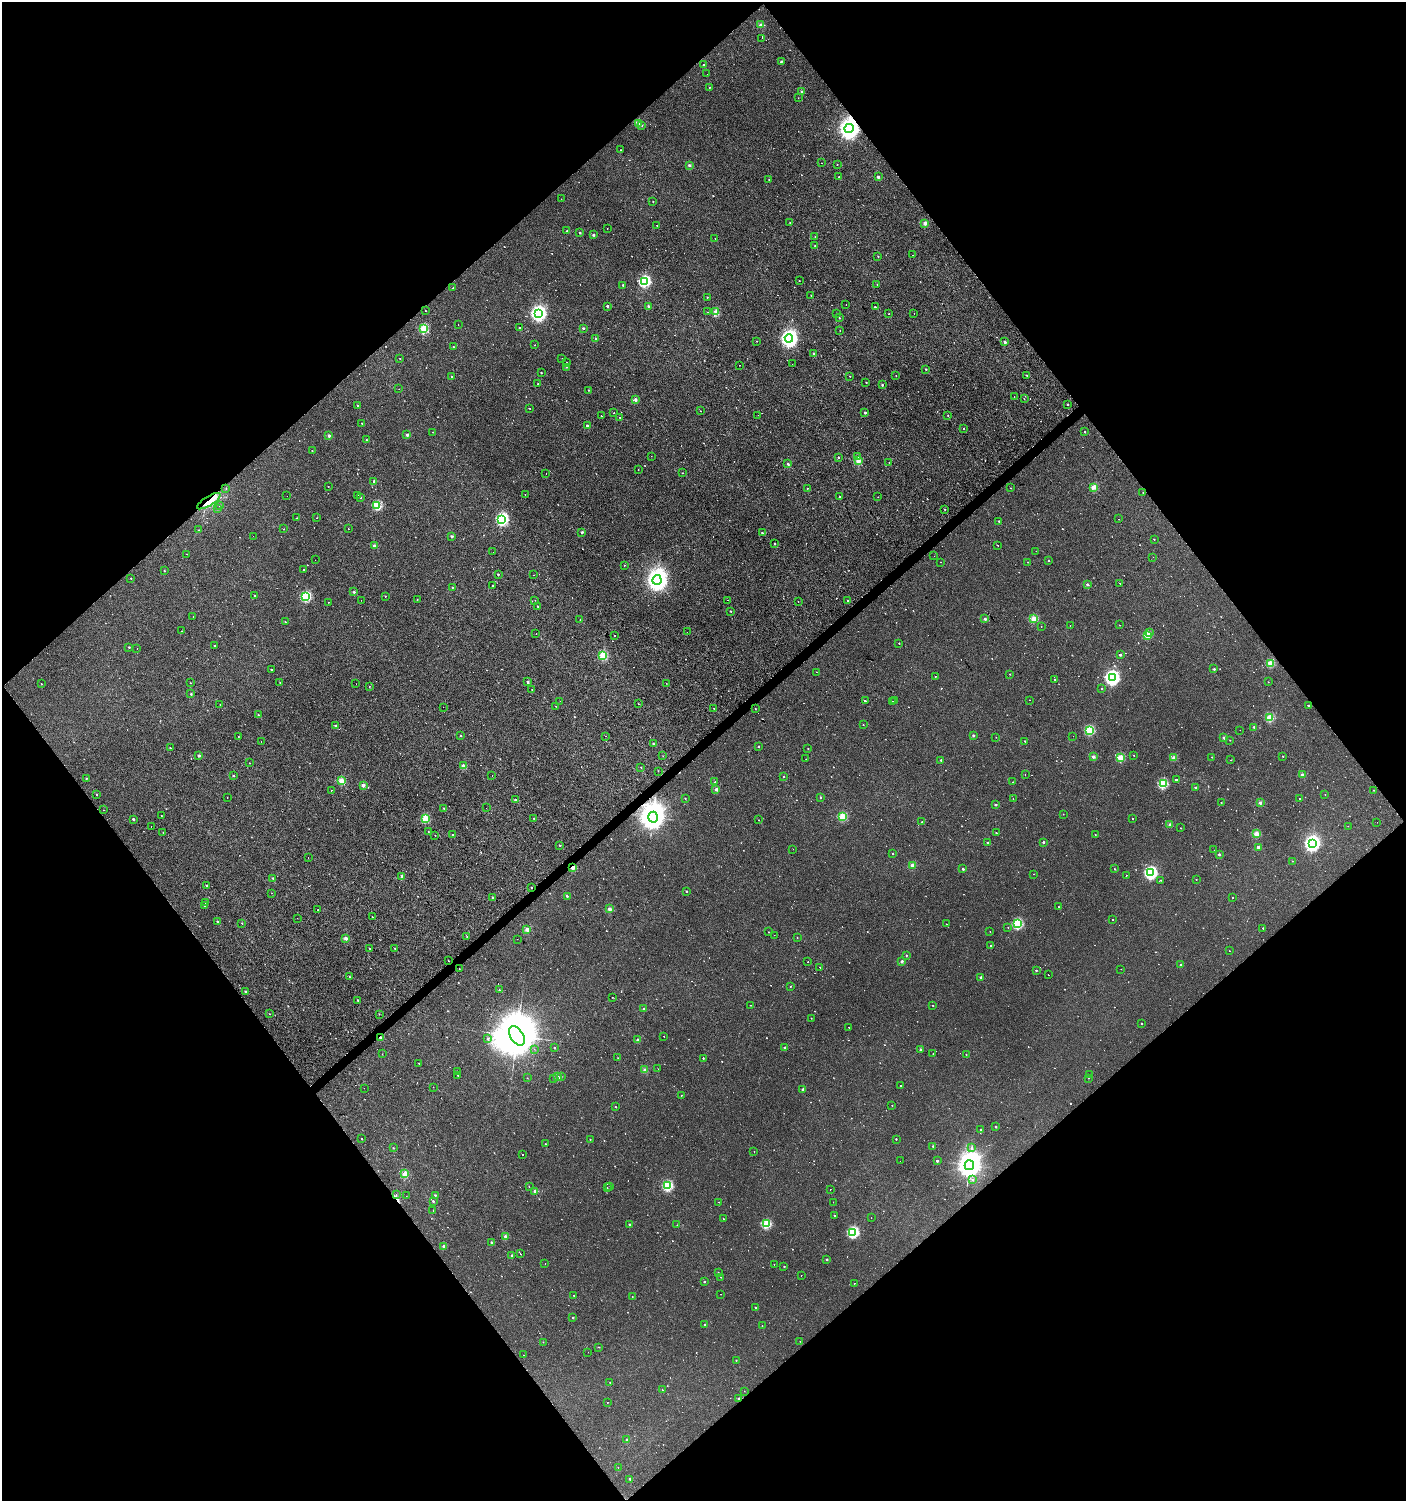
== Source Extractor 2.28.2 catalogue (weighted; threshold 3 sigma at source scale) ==
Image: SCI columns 201-5813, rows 1-5994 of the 5950 x 5995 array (HDU 1 of 3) = the unmasked area's bounding box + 8 px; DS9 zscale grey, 4 x 4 block average (1 PNG px = mean of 4 x 4 image px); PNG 1408 x 1503 px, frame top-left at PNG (2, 2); each listed source drawn as its Kron ellipse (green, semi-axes under 4 px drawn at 4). Shown black and unused: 50% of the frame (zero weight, under 2 of 3 exposures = <1% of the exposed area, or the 3 px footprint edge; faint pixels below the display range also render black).
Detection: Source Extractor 2.28.2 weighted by HDU 2 'WHT'. Background 0.0013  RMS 0.0039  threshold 0.0174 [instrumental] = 3 sigma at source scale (4.5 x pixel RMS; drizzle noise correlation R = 1.50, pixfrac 1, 0.0396/0.0396 arcsec/px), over >= 5 px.
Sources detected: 1019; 22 too faint to see at this stretch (4 x 4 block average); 140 cosmic-ray / hot-pixel residue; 1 long thin detection or spike segment (spike, bleed or trail) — neither listed nor drawn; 4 coinciding with a brighter row at this scale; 2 inside a brighter listed object's ellipse — not listed separately; of the other 850, all 500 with FLUX_AUTO >= 0.809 (the completeness limit of this list) listed and drawn (350 fainter detections not listed), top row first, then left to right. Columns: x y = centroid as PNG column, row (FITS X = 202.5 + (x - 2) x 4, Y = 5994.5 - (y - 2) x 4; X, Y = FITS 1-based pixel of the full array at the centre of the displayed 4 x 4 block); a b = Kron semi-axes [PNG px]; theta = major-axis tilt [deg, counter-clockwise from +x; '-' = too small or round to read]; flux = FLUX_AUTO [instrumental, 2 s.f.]
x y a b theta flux
760 25 2 2 - 14
762 38 2 2 - 0.96
781 62 2 2 - 4.5
704 65 2 2 - 5.3
707 74 2 2 - 0.91
709 87 2 2 - 2.2
802 92 2 2 - 14
798 98 2 2 - 0.85
639 123 2 2 - 39
642 125 2 2 - 1.2
849 128 4 4 - 1900
621 150 2 2 - 0.82
821 163 2 2 - 0.91
837 164 2 2 - 1.6
689 165 2 2 - 11
839 177 2 2 - 2.7
878 177 2 2 - 13
769 180 2 2 - 0.91
561 199 2 2 - 0.84
653 201 2 2 - 0.98
790 223 2 2 - 0.82
925 223 2 2 - 25
657 225 2 2 - 2.2
607 228 2 2 - 1.1
567 231 2 2 - 6
580 233 2 2 - 5.5
593 235 2 2 - 7.8
815 237 2 2 - 2.1
715 238 2 2 - 1
815 246 2 2 - 3.3
912 255 2 2 - 1.2
878 256 2 2 - 2.1
644 281 3 2 - 200
799 281 2 2 - 1.4
623 285 2 2 - 3.6
877 285 2 2 - 1.6
453 288 2 2 - 0.85
811 295 2 2 - 2.2
707 297 2 2 - 2.5
846 304 2 2 - 1.2
607 306 2 2 - 7.8
648 306 2 2 - 5.6
875 307 2 2 - 4.7
425 310 2 2 - 0.9
708 312 2 2 - 1.5
716 312 2 2 - 46
538 313 4 4 - 660
836 314 2 2 - 1.5
889 314 2 2 - 1.6
914 314 2 2 - 1.2
839 318 2 2 - 2.4
458 325 2 2 - 2.9
519 327 2 2 - 1.9
583 328 2 2 - 6.6
424 329 2 2 - 93
840 331 2 2 - 1.4
789 338 4 4 - 910
596 339 2 2 - 15
757 341 2 2 - 0.95
1005 342 2 2 - 9.3
535 345 2 2 - 1.4
453 347 2 2 - 4.8
814 353 2 2 - 5.7
400 358 2 2 - 2.1
562 358 2 2 - 2.3
567 362 2 2 - 1.1
792 364 2 2 - 1.1
739 365 2 2 - 5.6
566 367 2 2 - 1.1
926 369 2 2 - 2.9
541 373 2 2 - 3.3
896 375 2 2 - 1
850 376 2 2 - 0.87
1027 376 2 2 - 1
452 377 2 2 - 5.1
866 382 2 2 - 1.7
538 383 2 2 - 2.9
882 385 2 2 - 5.5
399 389 2 2 - 1.2
588 390 2 2 - 1
1014 396 2 2 - 0.85
1024 399 2 2 - 1
635 400 2 2 - 14
1067 404 2 2 - 2.9
358 406 2 2 - 8.4
530 408 2 2 - 9.6
700 411 2 2 - 1.4
614 413 2 2 - 1.3
865 413 2 2 - 7.7
758 415 2 2 - 0.83
948 415 2 2 - 9.8
601 416 2 2 - 5.1
620 417 2 2 - 1
362 423 2 2 - 2.3
587 426 2 2 - 10
964 429 2 2 - 1.5
433 432 2 2 - 1.1
1084 432 2 2 - 2.6
329 435 2 2 - 14
407 435 2 2 - 14
366 440 2 2 - 2.7
312 451 2 2 - 1.8
651 456 2 2 - 1.4
858 456 2 2 - 1.6
839 458 2 2 - 7.4
858 461 2 2 - 48
889 462 2 2 - 1
788 464 2 2 - 7.1
638 469 2 2 - 0.91
546 473 2 2 - 0.83
683 473 2 2 - 0.99
374 481 2 2 - 6.3
328 486 2 2 - 1.4
1093 487 2 2 - 44
226 488 2 2 - 0.96
807 488 2 2 - 2.6
1010 488 2 2 - 0.81
1143 492 2 2 - 1
525 494 2 2 - 0.88
358 495 2 2 - 2.8
287 496 2 2 - 1.3
840 497 2 2 - 4.3
878 497 2 2 - 1.1
360 498 2 2 - 4.3
209 501 13 5 31 28
377 505 2 2 - 94
219 506 2 2 - 1.8
217 508 2 2 - 4.3
944 509 2 2 - 0.99
297 518 2 2 - 0.89
317 518 2 2 - 1.2
502 519 3 3 - 260
1118 519 2 2 - 5.5
999 521 2 2 - 2.4
284 529 2 2 - 1.2
348 529 2 2 - 1
198 530 2 2 - 1.4
582 532 2 2 - 9.8
762 533 2 2 - 6.9
253 536 2 2 - 4.3
452 536 2 2 - 9.8
1154 539 2 2 - 1.6
775 544 2 2 - 2
998 545 2 2 - 3.7
374 546 2 2 - 15
1036 551 2 2 - 0.89
493 552 2 2 - 0.94
186 554 2 2 - 4.2
934 556 2 2 - 2.2
1153 557 2 2 - 4.3
315 560 2 2 - 1.3
1049 560 2 2 - 1.4
940 562 2 2 - 1.7
1028 562 2 2 - 1.3
624 565 2 2 - 2.5
304 569 2 2 - 1.4
164 571 2 2 - 2
498 574 2 2 - 4.9
534 575 2 2 - 1.1
131 578 2 2 - 2.6
657 580 5 4 - 1900
1087 584 2 2 - 8
1120 584 2 2 - 9.5
492 585 2 2 - 14
452 587 2 2 - 3.5
354 592 2 2 - 8.6
255 595 2 2 - 1.6
306 596 2 2 - 120
385 596 2 2 - 2.6
417 599 2 2 - 1.1
361 600 2 2 - 0.86
535 600 2 2 - 2.3
728 600 2 2 - 8.8
798 601 2 2 - 19
848 601 2 2 - 3.9
328 602 2 2 - 9.1
537 606 2 2 - 2
731 611 2 2 - 3.2
193 617 2 2 - 1.5
985 619 2 2 - 12
1034 619 2 2 - 53
580 620 2 2 - 2.8
285 622 2 2 - 1.5
1119 625 2 2 - 0.97
1070 626 2 2 - 1.1
1041 627 2 2 - 0.84
182 631 2 2 - 1
687 632 2 2 - 0.92
536 633 2 2 - 1.1
1149 633 2 2 - 4
614 635 2 2 - 1
1147 635 2 2 - 55
899 643 2 2 - 1.7
215 645 2 2 - 1.4
129 647 2 2 - 3.6
137 648 2 2 - 2.1
603 655 2 2 - 84
1120 655 2 2 - 9.5
1270 663 2 2 - 53
271 669 2 2 - 4.1
1214 669 2 2 - 5.5
817 672 2 2 - 2.5
1010 674 2 2 - 2.1
935 677 2 2 - 2.9
1112 678 4 3 - 580
1055 679 2 2 - 2.2
280 682 2 2 - 1.2
527 682 2 2 - 7.3
1268 682 2 2 - 1.2
190 683 2 2 - 1.4
666 683 2 2 - 0.93
41 684 2 2 - 1.6
356 684 2 2 - 5
369 686 2 2 - 0.84
1102 688 2 2 - 1.9
532 690 2 2 - 0.95
191 694 2 2 - 4.3
1029 700 2 2 - 4.4
560 701 2 2 - 3
865 701 2 2 - 1.5
892 701 2 2 - 0.95
895 701 2 2 - 2.2
220 704 2 2 - 0.85
639 704 2 2 - 1.9
556 706 2 2 - 0.83
1308 706 2 2 - 6
443 707 2 2 - 1.2
714 708 2 2 - 1.8
755 709 2 2 - 0.94
258 715 2 2 - 2.5
1270 717 2 2 - 74
863 725 2 2 - 1.8
336 726 2 2 - 8
1254 727 2 2 - 5.9
1089 730 2 2 - 82
1240 730 2 2 - 1.3
460 735 2 2 - 1
238 736 2 2 - 1
606 736 2 2 - 2.5
973 736 2 2 - 6.8
1073 736 2 2 - 1.2
996 737 2 2 - 0.84
1224 738 2 2 - 8.4
1230 740 2 2 - 1.3
261 741 2 2 - 1
1025 741 2 2 - 2.3
653 744 2 2 - 3.9
758 746 2 2 - 2.3
170 748 2 2 - 2.4
808 749 2 2 - 2
1134 755 2 2 - 1.4
199 756 2 2 - 13
663 756 2 2 - 0.87
1283 756 2 2 - 2.5
1093 757 2 2 - 17
1120 757 2 2 - 58
1212 757 2 2 - 1.7
1174 758 2 2 - 25
806 759 2 2 - 0.86
941 760 2 2 - 5.5
1231 760 2 2 - 0.84
249 763 2 2 - 1.5
463 766 2 2 - 30
641 768 2 2 - 0.85
658 771 2 2 - 1.3
1025 775 2 2 - 0.89
1302 775 2 2 - 13
233 776 2 2 - 4.7
492 776 2 2 - 5.2
784 777 2 2 - 1.9
86 778 2 2 - 3
1176 780 2 2 - 5.5
341 781 2 2 - 56
715 782 2 2 - 5
1012 782 2 2 - 0.98
1163 784 2 2 - 100
363 785 2 2 - 26
1195 787 2 2 - 3.3
716 789 2 2 - 11
331 790 2 2 - 1.5
1373 790 2 2 - 1.8
96 794 2 2 - 1.9
1325 794 2 2 - 1.1
227 797 2 2 - 1.7
685 798 2 2 - 2
820 798 2 2 - 2.3
1299 798 2 2 - 0.81
1013 799 2 2 - 1.3
515 800 2 2 - 4.4
1221 803 2 2 - 2.4
1260 803 2 2 - 16
995 805 2 2 - 3.3
444 808 2 2 - 2.7
486 808 2 2 - 1.3
104 810 2 2 - 0.83
1063 814 2 2 - 1.4
161 816 2 2 - 1.1
842 816 2 2 - 71
653 817 5 5 - 3900
425 818 2 2 - 68
133 819 2 2 - 6.5
534 819 2 2 - 0.85
1132 819 2 2 - 1.5
759 820 2 2 - 1.1
922 822 2 2 - 1.6
1377 822 2 2 - 7
1170 825 2 2 - 22
1348 826 2 2 - 0.86
151 827 2 2 - 0.89
1181 828 2 2 - 1
163 832 2 2 - 1.5
428 832 2 2 - 0.98
996 833 2 2 - 2.4
1256 834 2 2 - 43
435 835 2 2 - 1.1
452 835 2 2 - 1.9
1095 835 2 2 - 0.84
988 842 2 2 - 4.9
1043 842 2 2 - 9.3
1312 843 4 4 - 710
560 845 2 2 - 5
1258 847 2 2 - 16
793 849 2 2 - 1.1
1214 850 2 2 - 0.86
892 854 2 2 - 2.3
1219 854 2 2 - 8.8
308 857 2 2 - 5.6
1292 861 2 2 - 1.1
912 865 2 2 - 25
573 867 2 2 - 34
963 869 2 2 - 6.5
1114 869 2 2 - 2.7
1151 873 3 3 - 310
1034 874 2 2 - 1.8
402 876 2 2 - 13
1126 876 2 2 - 2.9
273 878 2 2 - 3.9
1196 879 2 2 - 1.2
1161 880 2 2 - 2
206 886 2 2 - 3.2
531 888 2 2 - 1.4
687 891 2 2 - 4.5
272 893 2 2 - 4.7
567 896 2 2 - 5.6
493 897 2 2 - 6.1
1233 898 2 2 - 2.9
206 903 2 2 - 3.1
204 905 2 2 - 2.4
1059 907 2 2 - 1.9
610 909 2 2 - 25
318 910 2 2 - 1.2
372 917 2 2 - 2
297 918 2 2 - 0.85
1113 919 2 2 - 1.9
217 921 2 2 - 6.6
242 923 2 2 - 15
946 924 2 2 - 1.4
1018 924 2 2 - 120
1008 927 2 2 - 1.3
1263 928 2 2 - 1.3
527 929 2 2 - 28
768 932 2 2 - 1.4
990 932 2 2 - 1.3
774 935 2 2 - 0.82
467 937 2 2 - 1.3
797 937 2 2 - 0.91
346 938 2 2 - 18
517 939 2 2 - 2.1
990 946 2 2 - 2.8
369 948 2 2 - 1.6
395 948 2 2 - 2.1
1229 951 2 2 - 0.87
906 955 2 2 - 2.3
448 961 2 2 - 1
902 961 2 2 - 13
808 962 2 2 - 1.6
1181 965 2 2 - 6.5
820 967 2 2 - 0.92
459 969 2 2 - 2.4
1121 969 2 2 - 0.86
1036 970 2 2 - 4.2
1048 975 2 2 - 2.6
349 976 2 2 - 1
981 977 2 2 - 12
790 986 2 2 - 2.7
499 990 2 2 - 2.8
245 991 2 2 - 4.4
612 997 2 2 - 0.87
358 1000 2 2 - 4.8
751 1005 2 2 - 1
933 1005 2 2 - 1.8
643 1009 2 2 - 3.6
270 1014 2 2 - 1.2
379 1014 2 2 - 1.1
811 1018 2 2 - 1.2
1141 1023 2 2 - 2.2
849 1027 2 2 - 0.99
517 1036 11 6 -56 21000
664 1036 2 2 - 1.3
380 1038 2 2 - 7.8
488 1039 2 2 - 2.5
638 1040 2 2 - 13
785 1047 2 2 - 7.8
554 1048 2 2 - 3.7
534 1049 2 2 - 2
921 1049 2 2 - 8.6
382 1054 2 2 - 0.94
933 1054 2 2 - 1.6
966 1054 2 2 - 2.1
618 1058 2 2 - 1.8
703 1058 2 2 - 2.8
419 1063 2 2 - 1.2
658 1069 2 2 - 4
645 1070 2 2 - 26
457 1071 2 2 - 1.1
458 1075 2 2 - 2.5
1090 1075 2 2 - 1.1
561 1076 2 2 - 0.86
557 1077 2 2 - 28
527 1078 2 2 - 1.4
1088 1078 2 2 - 1.6
553 1079 2 2 - 1.3
900 1086 2 2 - 2.2
433 1087 2 2 - 2.2
364 1088 2 2 - 1.9
803 1089 2 2 - 9.7
681 1096 2 2 - 0.98
892 1105 2 2 - 2
615 1107 2 2 - 3.4
996 1126 2 2 - 7.8
981 1130 2 2 - 3.1
362 1139 2 2 - 1.3
590 1139 2 2 - 1.7
896 1139 2 2 - 2.7
546 1144 2 2 - 2.5
933 1146 2 2 - 7.3
393 1148 2 2 - 1.8
972 1148 2 2 - 1.1
754 1151 2 2 - 0.93
523 1155 2 2 - 3.3
900 1161 2 2 - 1.4
937 1161 2 2 - 8.9
969 1165 5 4 - 3300
405 1174 2 2 - 48
972 1180 2 2 - 1.8
610 1186 2 2 - 0.83
667 1186 2 2 - 130
529 1187 2 2 - 1
607 1187 2 2 - 0.84
830 1189 2 2 - 6.6
535 1191 2 2 - 21
396 1194 2 2 - 0.83
435 1195 2 2 - 2.9
406 1196 2 2 - 0.9
433 1201 2 2 - 3.6
719 1202 2 2 - 1.4
833 1202 2 2 - 1.1
433 1211 2 2 - 1.6
835 1216 2 2 - 4.5
871 1218 2 2 - 1.8
723 1219 2 2 - 0.94
629 1224 2 2 - 5.5
766 1224 2 2 - 100
677 1225 2 2 - 1.2
853 1232 3 2 - 180
505 1236 2 2 - 18
491 1242 2 2 - 6
444 1246 2 2 - 13
520 1254 2 2 - 2
512 1255 2 2 - 13
827 1259 2 2 - 7.3
545 1264 2 2 - 1.5
774 1264 2 2 - 1.1
784 1267 2 2 - 2.9
718 1272 2 2 - 1.7
801 1275 2 2 - 5.1
721 1277 2 2 - 1
704 1282 2 2 - 3.8
854 1283 2 2 - 7.5
721 1294 2 2 - 0.98
574 1295 2 2 - 1.4
632 1297 2 2 - 1
756 1308 2 2 - 4
573 1317 2 2 - 4.9
705 1325 2 2 - 5.2
762 1326 2 2 - 0.81
800 1341 2 2 - 0.82
543 1342 2 2 - 1.2
599 1347 3 2 - 0.86
588 1352 2 2 - 0.96
523 1355 2 2 - 0.81
736 1360 2 2 - 2
610 1383 2 2 - 2.8
662 1390 2 2 - 1.8
744 1391 2 2 - 0.86
739 1399 2 2 - 11
607 1402 2 2 - 2.4
627 1440 2 2 - 11
618 1467 2 2 - 3
630 1479 2 2 - 5.2
Overlapping masked pixels (flux is a lower limit): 5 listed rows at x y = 849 128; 209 501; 573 867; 380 1038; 739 1399
Diffuse or blended objects may show on this block-average render without a row.